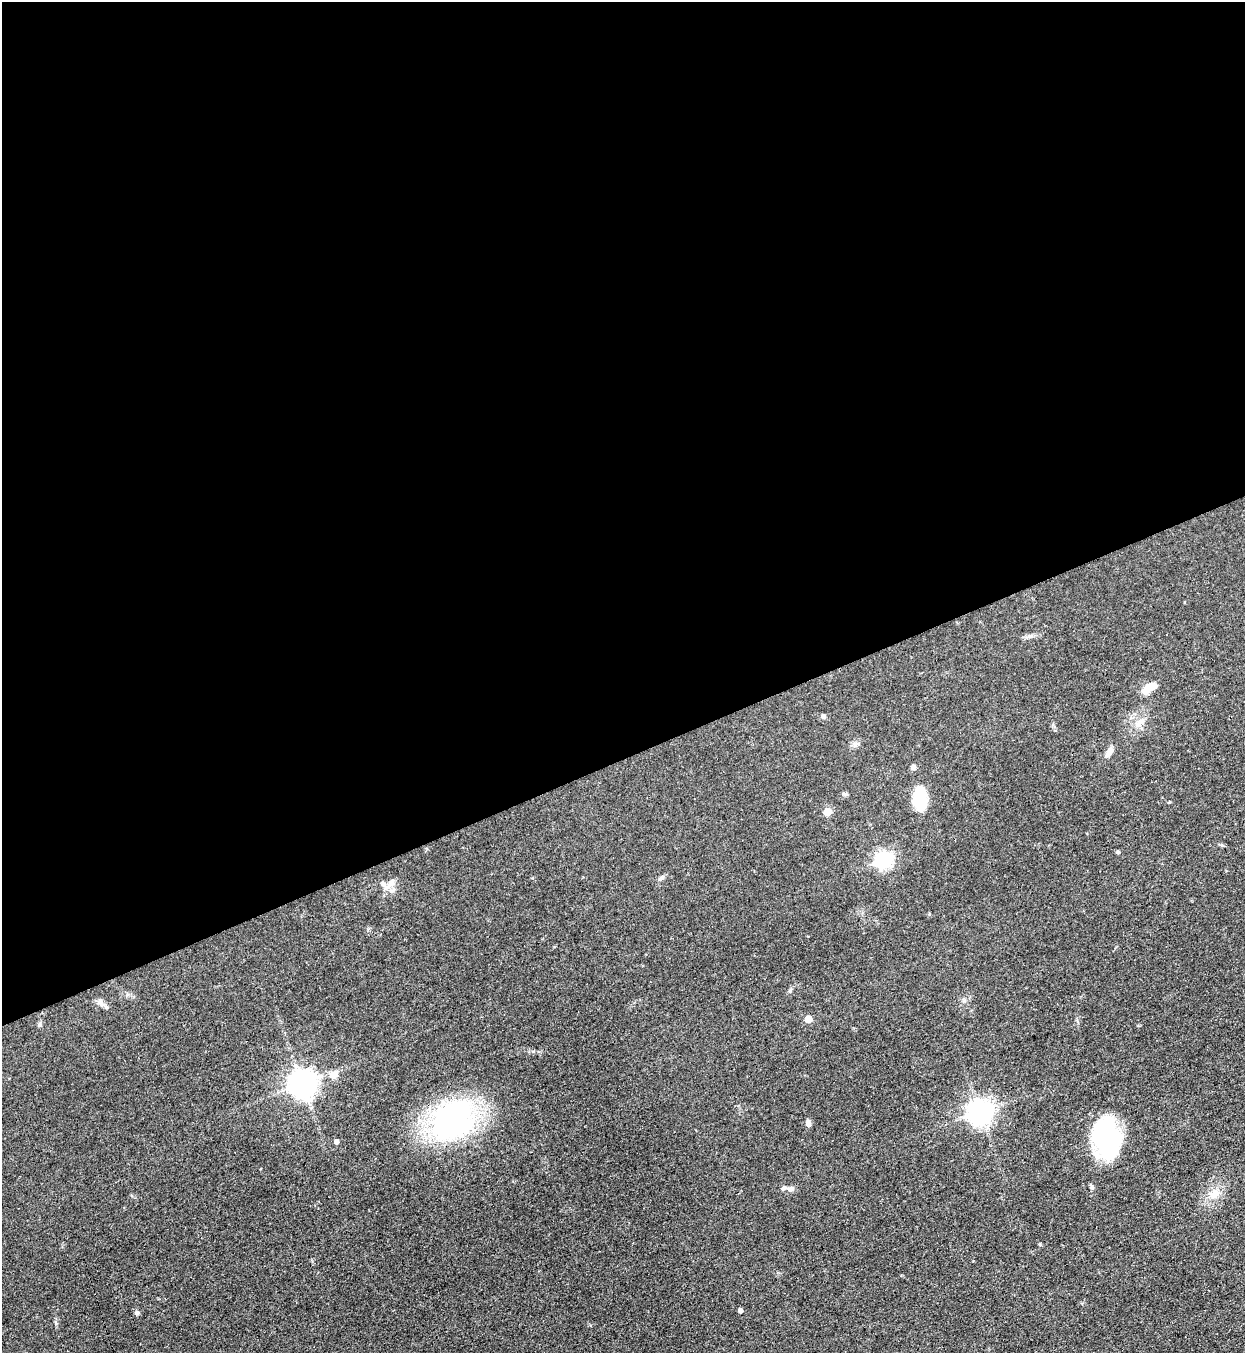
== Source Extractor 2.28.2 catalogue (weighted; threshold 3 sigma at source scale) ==
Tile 2 of 4 x 4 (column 2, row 1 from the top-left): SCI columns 1551-2793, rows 4090-5440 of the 5457 x 5478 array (HDU 1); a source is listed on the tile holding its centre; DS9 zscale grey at full resolution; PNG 1247 x 1355 px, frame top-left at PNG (2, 2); no overlay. Shown black and unused: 56% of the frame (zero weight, under 3 of 4 exposures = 5% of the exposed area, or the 3 px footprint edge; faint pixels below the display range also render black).
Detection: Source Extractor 2.28.2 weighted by HDU 2 'WHT'; one run over the whole footprint, this tile lists its part. Background 0.0524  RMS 0.0057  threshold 0.0258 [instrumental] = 3 sigma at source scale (4.5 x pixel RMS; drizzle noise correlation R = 1.50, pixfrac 1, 0.05/0.05 arcsec/px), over >= 5 px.
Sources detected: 29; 2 inside a brighter listed object's ellipse — not listed separately; the other 27 listed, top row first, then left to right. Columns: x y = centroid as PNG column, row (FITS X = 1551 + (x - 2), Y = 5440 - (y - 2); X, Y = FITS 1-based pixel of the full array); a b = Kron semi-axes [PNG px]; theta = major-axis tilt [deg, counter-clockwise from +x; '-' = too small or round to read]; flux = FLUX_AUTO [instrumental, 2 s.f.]
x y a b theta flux
1150 687 14 7 33 9.6
823 716 5 5 - 1.8
1140 722 14 8 48 4.1
855 744 7 4 -19 1.3
1109 752 15 7 58 3.4
913 767 6 6 - 1.6
920 799 27 13 -85 23
827 812 5 5 - 11
1118 852 5 4 - 0.79
883 860 7 6 - 180
661 878 8 5 32 1.3
390 884 22 7 47 4.2
100 1002 11 6 -81 1.9
808 1019 5 5 - 9.2
39 1025 6 6 - 1.2
333 1075 11 10 - 4.3
302 1084 9 8 - 690
980 1112 8 8 - 490
451 1120 37 29 42 160
808 1123 8 6 -80 1.9
1108 1140 36 24 -78 79
336 1142 4 4 - 2.2
791 1189 9 6 5 2.1
1214 1194 13 10 50 6.1
1040 1244 5 3 - 0.55
740 1310 4 4 - 1.7
137 1313 6 6 - 1.1
Unlisted compact peaks at least as high as the median listed source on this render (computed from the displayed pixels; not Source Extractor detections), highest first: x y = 56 1323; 964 1001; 790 991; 929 914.